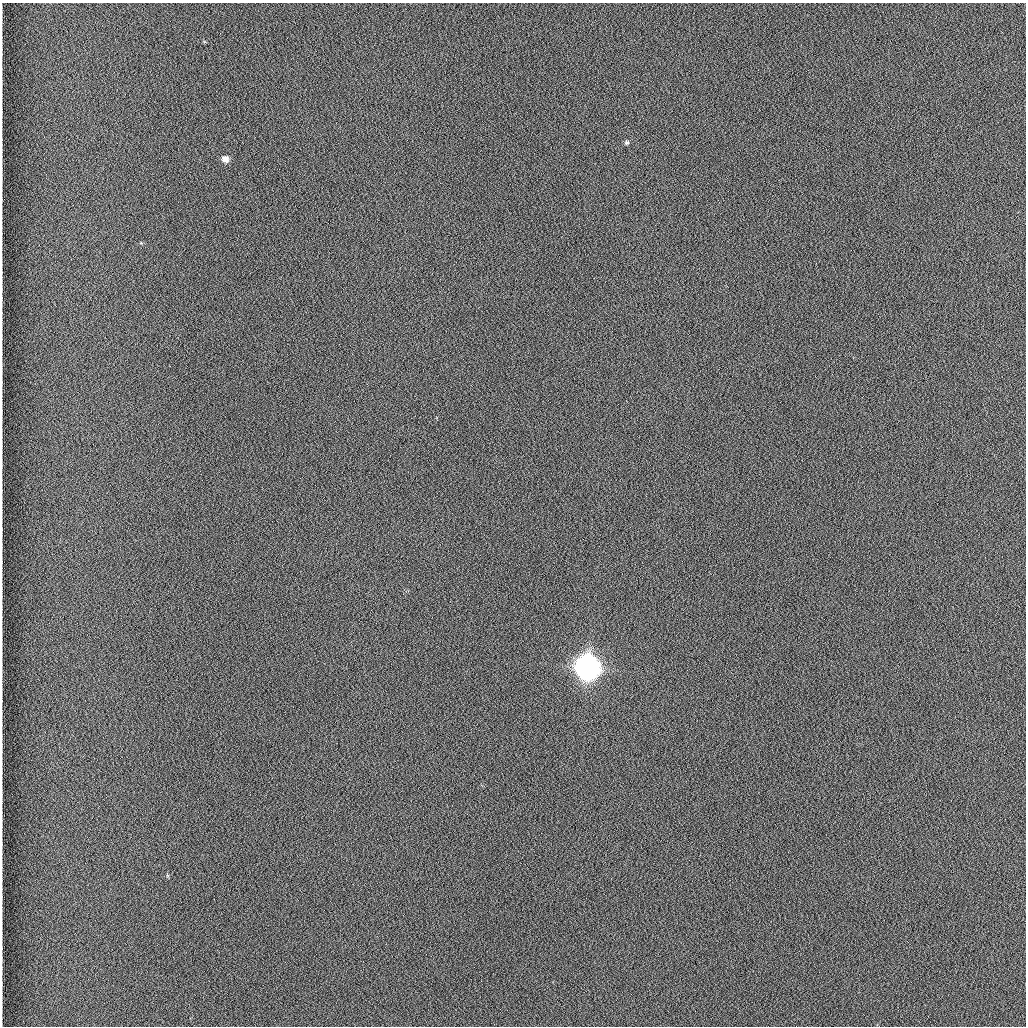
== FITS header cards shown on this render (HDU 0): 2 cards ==
NAXIS1  =                 1024 /fastest changing axis
NAXIS2  =                 1024 /next to fastest changing axis

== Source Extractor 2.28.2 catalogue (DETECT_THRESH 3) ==
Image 1024 x 1024 px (HDU 0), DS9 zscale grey, 1 PNG px = 1 image px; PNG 1028 x 1028 px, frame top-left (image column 1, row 1024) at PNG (2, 3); no overlay
Background 1260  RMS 5.9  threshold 17.7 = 3 sigma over >= 5 px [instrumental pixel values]
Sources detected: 3; all 3 listed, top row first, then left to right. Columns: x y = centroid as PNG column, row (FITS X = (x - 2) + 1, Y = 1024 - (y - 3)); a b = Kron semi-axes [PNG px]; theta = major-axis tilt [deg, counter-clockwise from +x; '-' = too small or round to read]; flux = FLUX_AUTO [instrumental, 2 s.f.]
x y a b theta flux
627 142 7 6 - 920
225 159 7 6 - 2600
587 668 9 9 - 680000